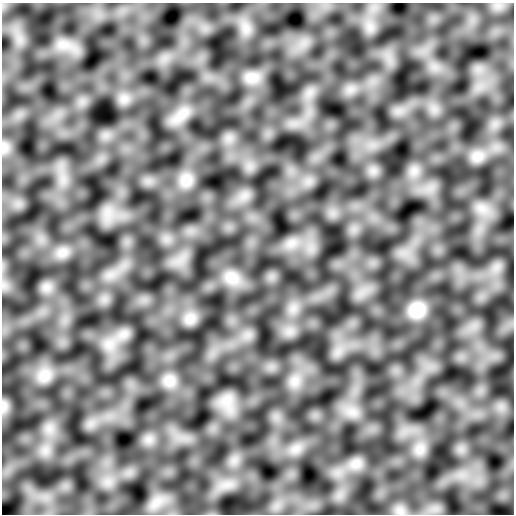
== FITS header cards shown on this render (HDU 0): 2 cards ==
NAXIS1  =                  512 /
NAXIS2  =                  512 /

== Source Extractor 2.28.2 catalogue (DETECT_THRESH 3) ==
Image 512 x 512 px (HDU 0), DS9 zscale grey, 1 PNG px = 1 image px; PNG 516 x 516 px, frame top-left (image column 1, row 512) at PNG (2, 3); no overlay
Background -7.15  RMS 93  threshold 278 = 3 sigma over >= 5 px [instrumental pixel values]
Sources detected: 12; all 12 listed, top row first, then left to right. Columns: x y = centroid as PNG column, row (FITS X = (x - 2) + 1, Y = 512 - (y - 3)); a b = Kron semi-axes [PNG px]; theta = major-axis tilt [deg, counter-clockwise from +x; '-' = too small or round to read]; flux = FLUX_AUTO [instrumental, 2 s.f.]
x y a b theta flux
252 77 18 13 0 81000
4 147 13 7 -90 32000
477 156 18 15 32 85000
186 180 17 15 73 82000
232 277 20 16 -32 110000
417 310 19 17 31 130000
190 319 15 13 29 64000
44 376 20 17 50 110000
169 381 16 15 - 73000
4 406 18 7 88 40000
420 449 11 10 - 58000
356 464 14 12 25 69000